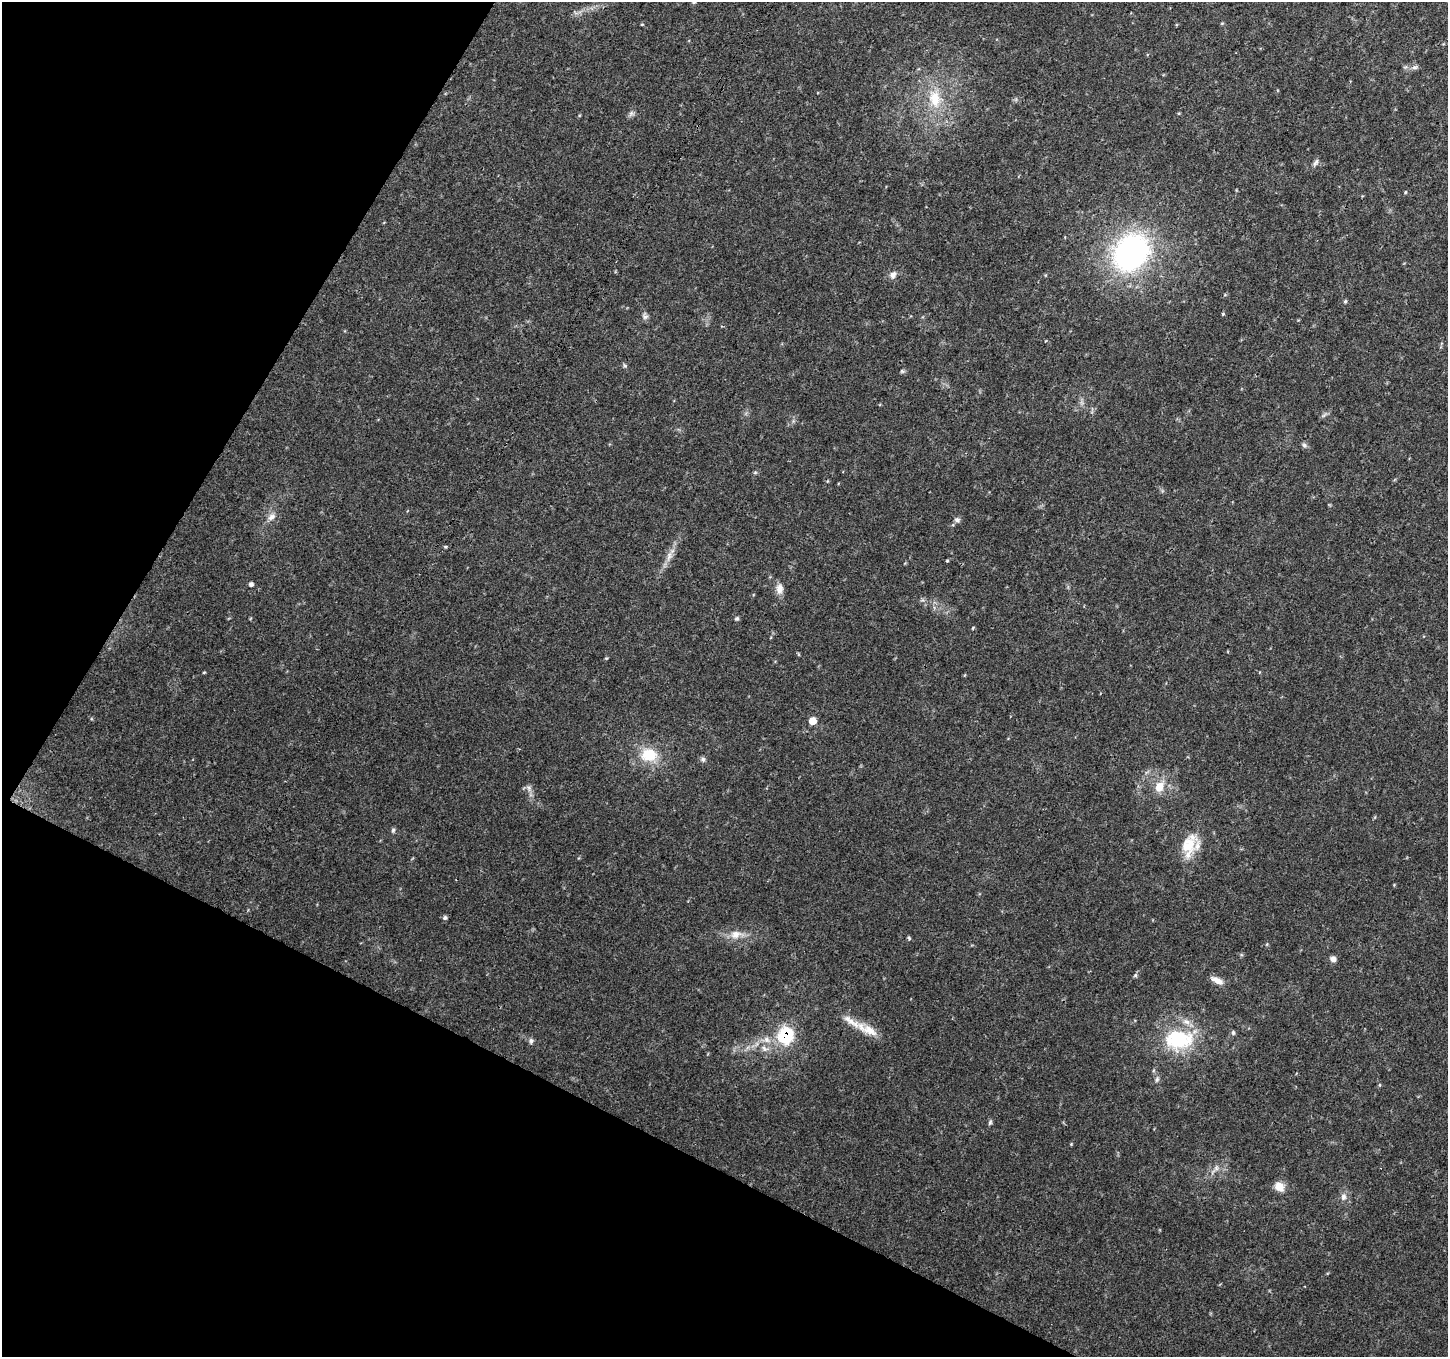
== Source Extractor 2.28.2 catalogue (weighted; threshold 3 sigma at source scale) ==
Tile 9 of 4 x 4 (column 1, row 3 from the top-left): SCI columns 5-1450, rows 1560-2914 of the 5800 x 5892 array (HDU 1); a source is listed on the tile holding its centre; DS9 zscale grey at full resolution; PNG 1450 x 1359 px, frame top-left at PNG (2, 2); no overlay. Shown black and unused: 26% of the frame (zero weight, under 3 of 4 exposures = <1% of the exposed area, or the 3 px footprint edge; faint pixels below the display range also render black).
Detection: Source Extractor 2.28.2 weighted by HDU 2 'WHT'; one run over the whole footprint, this tile lists its part. Background 0.0318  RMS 0.0035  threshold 0.0159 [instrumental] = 3 sigma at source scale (4.5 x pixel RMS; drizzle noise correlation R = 1.50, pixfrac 1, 0.0396/0.0396 arcsec/px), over >= 5 px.
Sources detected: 48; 2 inside a brighter listed object's ellipse — not listed separately; the other 46 listed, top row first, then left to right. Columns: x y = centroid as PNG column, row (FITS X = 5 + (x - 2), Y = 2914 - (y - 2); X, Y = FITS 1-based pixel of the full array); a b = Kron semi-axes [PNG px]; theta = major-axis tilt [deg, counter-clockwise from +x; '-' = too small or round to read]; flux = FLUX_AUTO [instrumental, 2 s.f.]
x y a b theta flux
642 24 4 3 - 0.25
1414 67 9 4 1 0.93
935 99 25 16 -78 10
631 113 7 6 - 0.9
1316 162 11 5 57 1
1405 192 5 3 - 0.31
1131 253 29 23 52 100
893 275 10 7 65 1.7
1345 301 5 4 - 0.46
1223 314 5 3 - 0.34
645 317 8 7 - 1
902 371 6 4 -44 0.52
1304 445 7 6 - 0.84
755 472 6 4 19 0.45
271 517 11 8 28 2
957 520 8 6 -12 0.99
669 556 13 7 71 2.4
947 561 4 4 - 0.34
251 584 5 5 - 0.84
780 589 14 9 84 2.6
737 619 6 5 - 0.58
812 721 6 6 - 4.1
649 755 19 15 -2 10
703 759 7 6 - 0.8
1159 786 14 11 64 4.9
529 788 7 4 -72 0.89
393 830 7 5 73 0.68
1188 845 26 18 62 9.5
445 918 5 5 - 0.76
735 934 16 11 20 3.7
909 938 6 4 -39 0.51
1333 959 7 6 - 1.5
1135 975 6 5 - 0.59
1217 980 17 7 -24 2.6
851 1021 41 9 -31 5.8
1233 1033 7 5 -66 0.62
785 1035 12 11 - 22
1178 1039 41 27 0 25
531 1041 8 5 -81 0.86
764 1049 10 6 -53 1.4
1157 1079 8 5 74 0.84
990 1123 8 4 63 0.62
1071 1144 4 4 - 0.3
1216 1168 7 6 - 1.1
1279 1187 12 9 -39 3.5
1343 1197 9 8 - 1.6
Overlapping masked pixels (flux is a lower limit): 1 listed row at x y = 785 1035